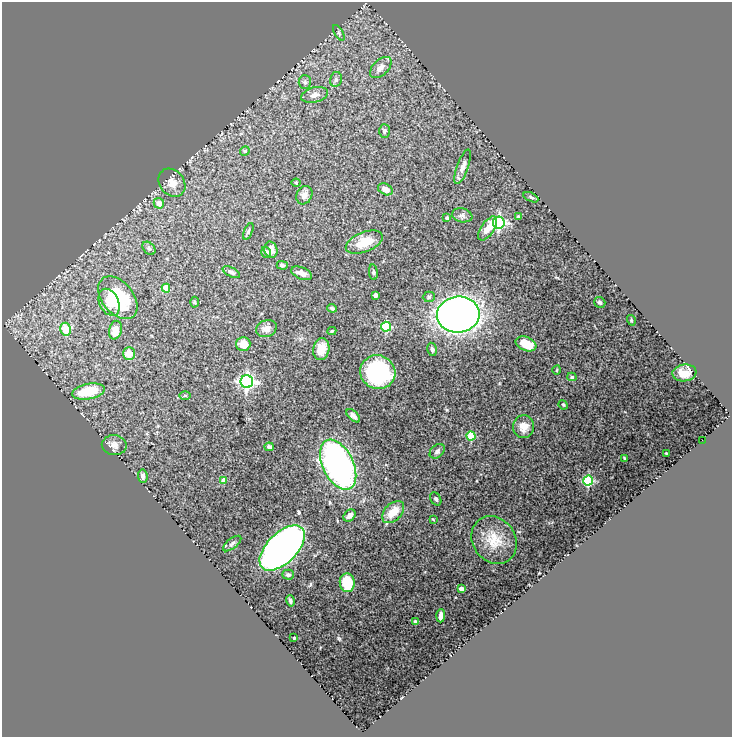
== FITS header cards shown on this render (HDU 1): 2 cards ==
NAXIS1  =                  730
NAXIS2  =                  735

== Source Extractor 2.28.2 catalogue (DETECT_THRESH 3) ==
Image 730 x 735 px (HDU 1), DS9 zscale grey, 1 PNG px = 1 image px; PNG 734 x 739 px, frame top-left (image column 1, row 735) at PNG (2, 2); each listed source drawn as its Kron ellipse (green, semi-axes under 4 px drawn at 4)
Background 1.46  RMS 0.038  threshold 0.113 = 3 sigma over >= 5 px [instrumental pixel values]
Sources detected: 83; all 83 listed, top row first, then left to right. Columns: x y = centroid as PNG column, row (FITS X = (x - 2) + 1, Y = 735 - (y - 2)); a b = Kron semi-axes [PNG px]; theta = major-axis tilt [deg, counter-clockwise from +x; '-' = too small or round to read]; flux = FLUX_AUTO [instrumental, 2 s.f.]
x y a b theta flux
339 33 9 4 -60 4.8
381 67 13 7 44 19
336 79 7 6 - 7
305 82 7 6 - 6.4
315 95 13 7 14 15
384 131 7 5 -88 5.2
245 151 5 4 - 3.4
463 167 18 5 70 15
172 183 15 12 -50 25
296 183 4 4 - 2.5
385 189 8 5 -26 18
304 195 9 7 61 14
531 197 8 4 -26 4.4
159 203 5 5 - 20
462 215 10 7 -11 8.9
518 216 3 3 - 2.2
447 218 4 3 - 4.3
499 223 6 6 - 320
488 229 14 6 56 29
248 231 9 4 67 4
364 242 19 10 21 45
149 248 7 5 -48 5.8
271 250 8 6 -76 17
266 252 5 5 - 5.1
282 265 5 4 - 4.7
231 272 9 4 -26 6.8
373 272 8 4 -83 4
302 273 11 6 -22 12
166 288 4 4 - 39
375 295 4 3 - 11
429 297 6 5 - 5.3
118 298 24 15 -51 180
109 302 14 9 -64 31
195 302 5 3 - 2.8
600 302 6 5 - 5.3
332 308 5 3 - 5.6
458 314 21 18 4 1700
631 320 5 3 - 2
386 327 5 5 - 170
65 329 6 5 - 53
266 329 10 8 21 13
115 330 9 6 75 30
332 331 4 3 - 3.3
243 344 7 7 - 29
526 344 11 6 -22 54
321 349 11 8 79 30
432 349 6 4 -78 5.5
129 354 6 6 - 28
557 370 5 3 - 2
378 372 18 16 -25 260
684 373 12 8 8 23
572 377 4 4 - 3.4
247 382 6 6 - 640
88 391 16 7 11 74
185 395 6 4 0 3.2
563 405 5 4 - 2.6
353 416 8 4 -43 9.1
524 427 11 10 - 22
471 436 4 4 - 87
702 440 2 2 - 2
114 445 12 10 -8 16
269 447 5 4 - 6.9
437 451 8 6 40 6.9
666 453 3 2 - 2.1
624 458 3 2 - 1.9
338 465 27 15 -64 780
143 476 7 5 -83 7.7
224 480 4 4 - 16
588 481 5 5 - 220
436 499 7 5 -61 4.6
393 512 13 8 45 40
350 515 7 5 48 14
433 519 4 2 - 2
494 540 25 21 -55 59
232 544 11 5 38 5.8
282 548 28 15 45 1300
288 575 6 5 - 5.8
347 583 9 7 -84 78
461 589 4 4 - 19
290 601 6 4 -73 5.1
441 616 7 4 87 12
415 622 3 3 - 3.7
294 638 3 3 - 2.5